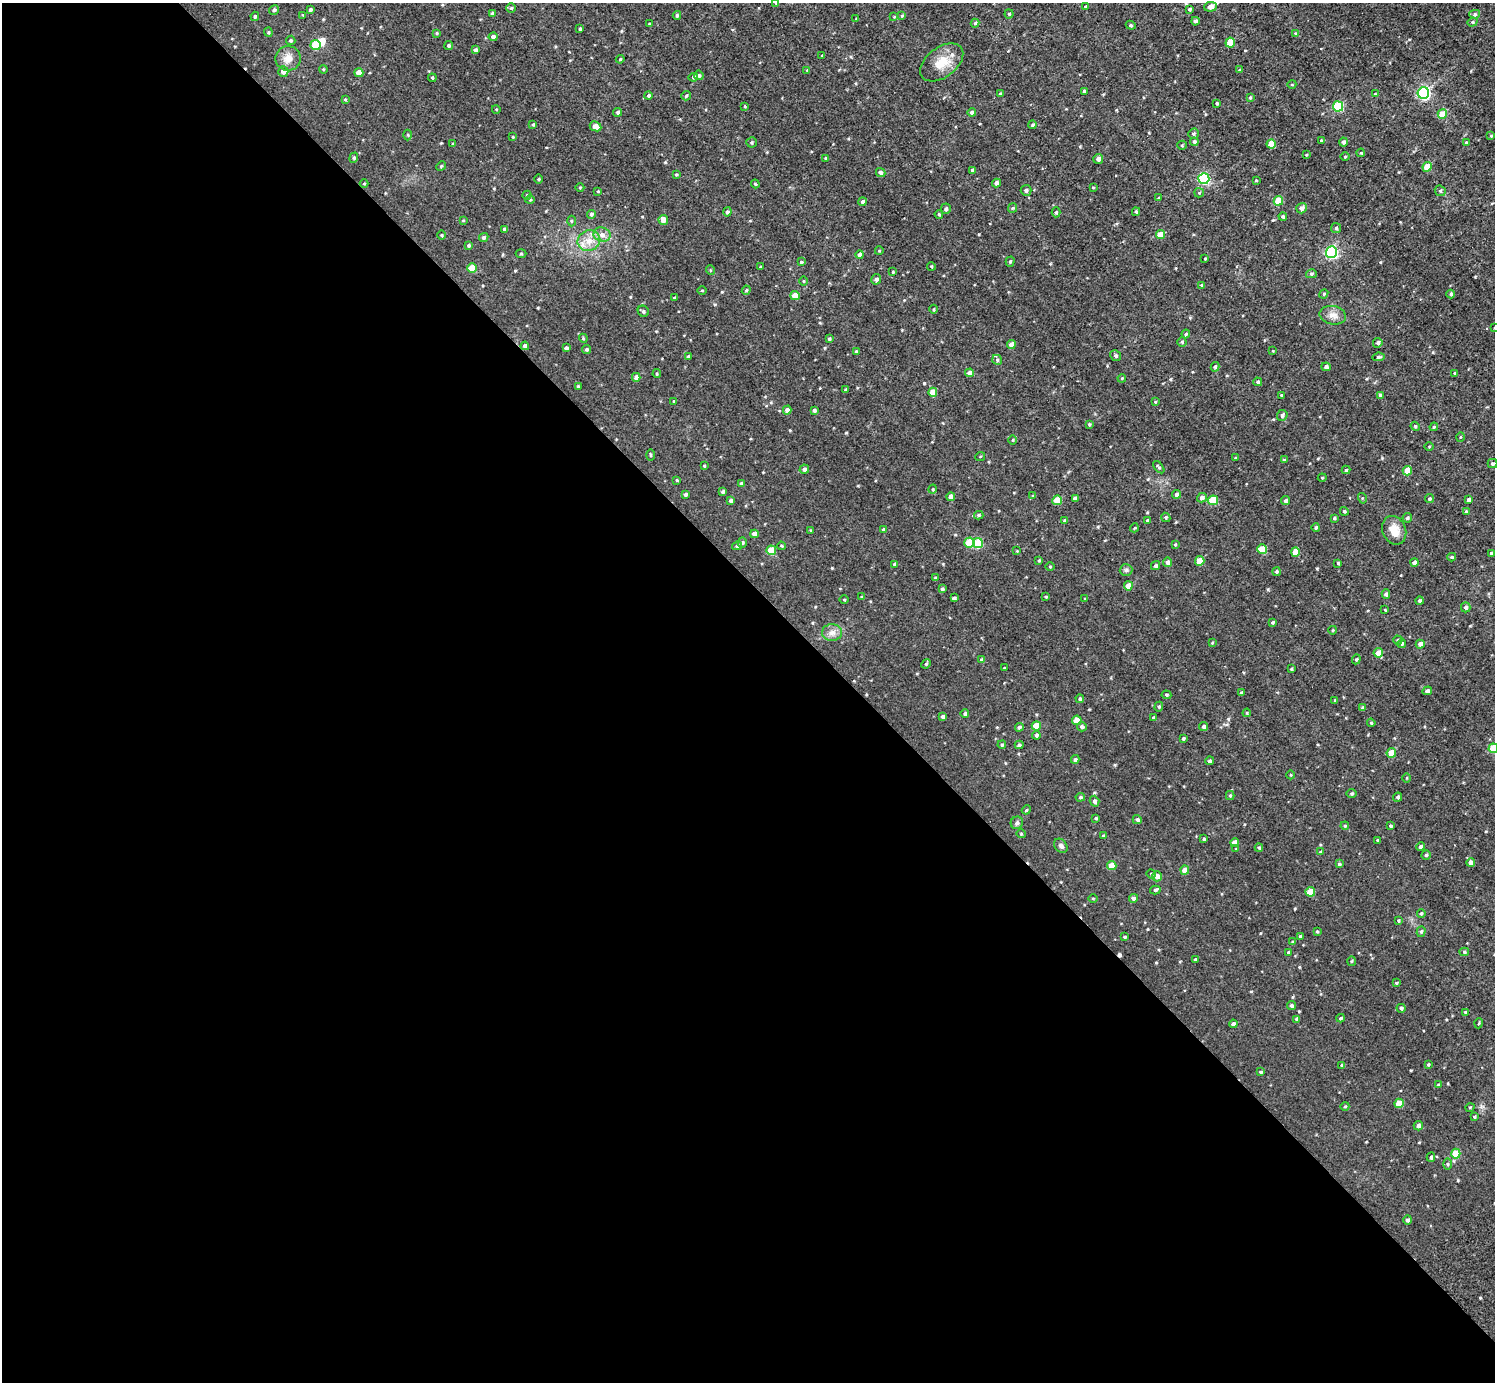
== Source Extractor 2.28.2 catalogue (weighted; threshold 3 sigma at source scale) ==
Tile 9 of 4 x 4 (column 1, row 3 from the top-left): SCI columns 6-1498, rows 1540-2919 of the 5983 x 5981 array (HDU 1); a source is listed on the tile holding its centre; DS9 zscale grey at full resolution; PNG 1497 x 1384 px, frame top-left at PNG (2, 3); each listed source drawn as its Kron ellipse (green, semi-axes under 4 px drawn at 4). Shown black and unused: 57% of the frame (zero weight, under 3 of 4 exposures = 1% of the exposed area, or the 3 px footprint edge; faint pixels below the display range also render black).
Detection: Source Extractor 2.28.2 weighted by HDU 2 'WHT'; one run over the whole footprint, this tile lists its part. Background 0.0675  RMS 0.062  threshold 0.281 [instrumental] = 3 sigma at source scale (4.5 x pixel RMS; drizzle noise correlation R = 1.50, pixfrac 1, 0.05/0.05 arcsec/px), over >= 5 px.
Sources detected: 371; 1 inside a brighter object's white glare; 1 cosmic-ray / hot-pixel residue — neither listed nor drawn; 2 inside a brighter listed object's ellipse — not listed separately; the other 367 listed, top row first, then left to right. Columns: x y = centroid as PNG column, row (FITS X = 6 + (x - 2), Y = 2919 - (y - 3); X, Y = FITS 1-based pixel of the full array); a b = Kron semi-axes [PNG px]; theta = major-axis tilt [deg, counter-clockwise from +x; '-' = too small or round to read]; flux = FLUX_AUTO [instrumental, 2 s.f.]
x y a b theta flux
776 3 4 3 - 5.5
1086 6 3 3 - 6.1
1210 7 6 5 - 27
511 8 5 5 - 9.8
1190 9 4 4 - 12
274 10 5 4 - 14
310 10 3 3 - 11
492 14 4 4 - 12
1009 14 4 4 - 7.9
1475 14 5 4 - 12
303 15 4 4 - 6.3
677 15 4 3 - 9.3
902 15 4 3 - 6.5
255 16 4 3 - 9.3
894 17 4 4 - 5
856 19 3 3 - 5.6
1195 21 4 4 - 18
1472 22 5 4 - 9.3
975 23 4 4 - 8.6
649 24 4 3 - 6.5
1131 25 5 4 - 8
580 29 3 3 - 7.4
268 32 4 4 - 6.9
437 33 4 3 - 5.7
1295 33 4 3 - 6.7
493 37 4 4 - 23
291 40 5 4 - 8.1
1230 43 5 4 - 150
315 45 5 5 - 150
449 46 4 4 - 11
475 50 4 4 - 12
822 56 3 2 - 5.4
288 58 12 12 - 57
620 59 4 3 - 6
942 62 24 15 37 110
323 69 4 3 - 5.1
807 70 4 3 - 4.6
1240 70 4 3 - 11
283 71 5 5 - 34
359 73 4 4 - 61
699 75 5 4 - 11
693 77 5 4 - 9.8
432 78 4 3 - 7.5
1292 84 4 3 - 5
1084 91 3 3 - 13
1423 93 6 5 - 1100
1000 94 4 3 - 6.8
1375 94 3 3 - 5.7
648 96 4 4 - 11
686 96 5 4 - 7.5
1250 97 3 3 - 6
345 99 3 3 - 5.3
1217 103 3 3 - 8.5
745 106 4 3 - 6.2
1338 106 5 5 - 350
496 109 4 3 - 4.8
618 112 4 4 - 12
972 113 4 4 - 23
1442 114 5 4 - 120
533 125 4 3 - 6.3
1032 125 4 4 - 6.6
595 126 6 4 -26 42
1193 134 5 5 - 9.7
408 135 5 3 - 6.7
1491 136 4 4 - 6.4
513 137 4 3 - 5.1
1321 140 3 2 - 6.2
751 142 5 5 - 8.7
1194 142 4 4 - 12
1343 142 4 4 - 15
1466 142 4 3 - 10
453 144 4 4 - 7.3
1271 144 4 4 - 110
1182 145 5 4 - 7.4
1361 153 4 3 - 5.5
1306 155 3 3 - 5.7
1345 157 4 3 - 5.2
354 158 5 4 - 8.2
826 158 4 3 - 6.4
1098 159 5 5 - 24
441 166 5 4 - 8
1427 167 5 4 - 130
972 170 4 4 - 8
881 173 5 4 - 14
676 174 4 3 - 5.6
539 179 5 3 - 5.9
1204 179 5 5 - 610
1256 180 3 2 - 4.9
364 183 4 3 - 5.1
996 183 4 4 - 21
755 184 4 3 - 6.2
580 187 4 3 - 5.4
1093 188 3 2 - 4.6
1026 190 5 5 - 15
598 191 3 3 - 4.5
1440 191 6 5 - 8.7
1199 193 5 4 - 7.5
527 195 4 4 - 7
1159 198 3 3 - 6.5
530 200 4 4 - 6.8
1278 201 5 4 - 130
863 202 4 4 - 14
1012 208 5 4 - 7
1302 208 5 5 - 24
946 209 5 5 - 14
727 212 4 4 - 12
1056 212 5 4 - 8.1
1136 212 4 4 - 9.2
591 214 4 4 - 11
939 214 4 3 - 6.9
1283 217 4 4 - 11
463 220 4 3 - 4.4
663 220 5 4 - 46
571 221 5 3 - 6.5
1336 228 5 5 - 11
505 229 4 3 - 16
441 235 4 3 - 5.4
602 235 8 7 - 32
1161 235 5 4 - 110
484 237 5 4 - 12
589 241 11 10 - 63
469 245 4 4 - 9.2
879 251 4 3 - 4.7
1331 252 6 5 - 970
521 254 5 3 - 5.7
860 255 4 4 - 21
1205 258 3 2 - 5
801 262 4 4 - 7.8
1010 262 5 4 - 8.7
931 266 4 2 - 5.7
760 267 3 3 - 4.4
472 268 5 5 - 140
710 270 5 3 - 5
893 272 4 3 - 5.6
1311 274 5 4 - 9.9
876 279 5 5 - 17
803 281 5 3 - 5.6
1201 285 4 4 - 6.2
702 290 5 3 - 5.2
746 290 5 4 - 7.4
1324 294 5 4 - 7
1451 294 4 4 - 14
795 296 5 4 - 93
674 298 4 3 - 5.7
933 309 4 3 - 5.7
643 311 6 5 - 13
1333 315 13 9 -12 42
1494 328 4 2 - 4.3
1186 334 4 3 - 7.4
583 338 4 3 - 6
829 339 3 3 - 8.8
1182 342 4 4 - 9.4
1378 343 5 4 - 16
1011 345 4 4 - 54
525 346 4 4 - 18
566 348 4 3 - 12
587 349 4 4 - 9.9
856 351 4 3 - 6.9
1273 351 3 2 - 4.5
688 356 4 4 - 11
1116 356 5 5 - 12
1378 357 6 4 6 9.3
997 360 5 4 - 9.8
1215 367 5 4 - 11
1326 367 5 4 - 15
969 373 4 4 - 27
1454 373 4 3 - 5.6
657 374 4 3 - 6.1
636 377 4 4 - 25
1122 378 4 3 - 6
1258 382 4 4 - 10
578 386 3 3 - 6.2
846 390 3 3 - 6.7
933 392 4 4 - 96
1281 395 3 2 - 5.5
1380 395 4 3 - 10
674 401 3 2 - 5.6
1155 402 4 3 - 5
787 410 4 4 - 25
814 410 4 4 - 14
1282 415 5 5 - 16
1089 424 4 3 - 6.9
1415 426 5 4 - 8
1434 427 4 3 - 6.9
1460 437 4 3 - 5.4
1012 440 5 3 - 5.8
1429 446 4 3 - 5.1
650 455 5 3 - 6.6
980 457 5 3 - 5.5
1235 458 4 3 - 5.5
1284 460 4 3 - 10
1492 464 5 4 - 11
704 466 4 3 - 5.7
1159 467 7 4 -50 9.4
804 469 4 4 - 19
1346 470 4 4 - 8.9
1407 471 5 4 - 120
1322 478 4 4 - 6.3
677 480 3 3 - 5.4
741 484 4 4 - 13
933 489 5 3 - 6.1
723 492 4 3 - 11
685 494 4 4 - 12
1176 494 4 4 - 15
1033 496 4 4 - 7.5
951 497 4 4 - 40
1075 498 4 3 - 16
1202 498 5 4 - 23
1362 498 5 3 - 5.8
1429 499 4 4 - 9.3
1057 500 5 4 - 130
1213 500 5 5 - 190
1468 500 4 4 - 18
731 501 4 4 - 18
1286 501 5 4 - 13
1344 511 4 3 - 8.8
1466 511 4 3 - 5.4
979 515 5 4 - 8.9
1166 517 5 4 - 7.8
1334 518 3 3 - 8.2
1407 518 5 4 - 9.8
1065 520 4 4 - 8.3
1147 520 4 3 - 6.1
1316 527 4 3 - 7.2
1134 528 4 3 - 4.6
883 529 4 4 - 9.4
810 530 4 2 - 4.8
1394 530 15 11 -67 75
754 534 4 4 - 34
742 542 5 4 - 8
969 542 5 5 - 180
978 543 5 5 - 220
1175 544 4 3 - 6.4
737 546 5 4 - 11
781 546 4 3 - 5.9
1262 549 5 5 - 130
771 550 5 5 - 140
1017 551 3 3 - 3.9
1295 552 4 4 - 97
1491 553 3 3 - 9.9
1452 557 4 3 - 8
1039 560 4 3 - 5.8
1200 561 5 4 - 98
1167 562 4 4 - 23
1414 562 4 4 - 23
1338 563 3 3 - 8.5
894 564 4 3 - 7.4
1156 566 5 4 - 13
1050 567 5 3 - 5.4
1126 570 6 6 - 12
1276 572 4 4 - 9.2
935 578 3 3 - 5.9
1128 586 4 4 - 66
942 589 4 3 - 9.3
1386 594 4 4 - 15
862 597 4 3 - 8.5
1046 597 4 3 - 6.5
954 598 4 3 - 9.8
1085 599 3 3 - 5
844 600 4 3 - 5.6
1419 601 4 4 - 13
1466 607 5 4 - 17
1385 610 3 3 - 6
1273 622 4 3 - 8.4
1333 630 4 3 - 4.6
832 633 10 8 1 34
1398 640 4 4 - 9.6
1212 643 3 3 - 5
1402 643 4 4 - 12
1420 644 4 4 - 27
1378 653 5 4 - 53
982 659 4 3 - 15
1356 659 5 4 - 7.2
926 664 5 4 - 7.6
1004 668 3 2 - 4.5
1291 669 3 3 - 6.5
1427 691 5 4 - 16
1241 693 4 3 - 8.4
1166 695 5 4 - 8.2
1080 699 4 4 - 11
1335 700 4 3 - 5.2
1159 707 5 4 - 8.1
1362 707 4 3 - 6
1247 713 4 4 - 5.4
965 714 4 4 - 11
943 717 4 4 - 16
1154 718 4 3 - 14
1077 720 4 4 - 110
1371 723 4 3 - 6.1
1036 726 4 4 - 89
1019 727 4 4 - 13
1082 727 5 4 - 15
1204 727 4 4 - 15
1036 735 4 4 - 11
1183 738 3 3 - 8.7
1002 745 4 3 - 7.3
1019 745 4 4 - 11
1493 748 5 5 - 180
1391 753 5 4 - 110
1075 759 4 4 - 11
1210 761 4 4 - 9.9
1291 775 4 3 - 4.6
1407 778 4 3 - 4.9
1352 794 5 4 - 9.5
1230 795 4 4 - 6.9
1080 797 5 4 - 8.9
1398 797 4 4 - 13
1094 801 5 4 - 17
1026 810 5 3 - 5.8
1096 818 3 3 - 6.9
1137 820 4 4 - 12
1017 823 6 6 - 13
1345 826 4 4 - 6.6
1391 826 4 3 - 7.5
1021 834 4 4 - 5.9
1103 836 4 3 - 7.3
1204 839 4 4 - 7.6
1377 840 4 3 - 7
1235 843 4 4 - 40
1061 846 8 6 -49 17
1421 847 4 4 - 16
1259 848 4 4 - 6.9
1236 849 4 4 - 5
1320 852 4 3 - 6.2
1426 855 4 4 - 10
1471 862 4 4 - 26
1339 864 4 3 - 9.5
1112 866 4 4 - 74
1185 870 4 4 - 55
1151 874 5 4 - 7.1
1157 876 5 5 - 37
1155 890 5 4 - 9
1310 892 5 4 - 120
1093 898 5 3 - 5.1
1134 898 4 4 - 15
1421 913 4 3 - 7
1398 920 4 3 - 6.5
1317 931 3 3 - 6.9
1421 932 5 4 - 9.9
1300 936 3 3 - 8.8
1125 937 3 3 - 7.5
1293 942 4 4 - 9
1288 952 4 3 - 6.9
1464 952 5 4 - 9.2
1195 960 3 3 - 7.5
1351 961 5 3 - 5.7
1396 983 4 4 - 5.5
1291 1006 4 4 - 12
1401 1008 4 4 - 12
1465 1012 4 3 - 6.2
1341 1018 4 3 - 8.3
1297 1019 4 3 - 16
1479 1023 5 3 - 5
1233 1024 4 4 - 14
1428 1064 4 3 - 6.3
1342 1065 4 3 - 10
1261 1072 4 3 - 9.1
1438 1085 4 3 - 7.8
1399 1103 4 4 - 110
1345 1106 4 3 - 5.2
1470 1107 5 3 - 5
1474 1117 4 3 - 6.3
1418 1126 5 4 - 16
1456 1154 5 4 - 130
1431 1157 5 4 - 11
1447 1164 6 4 -89 8.3
1408 1220 5 4 - 17
Isophote crosses this tile's border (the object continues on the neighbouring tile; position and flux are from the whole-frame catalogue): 3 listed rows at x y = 776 3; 1494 328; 1493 748